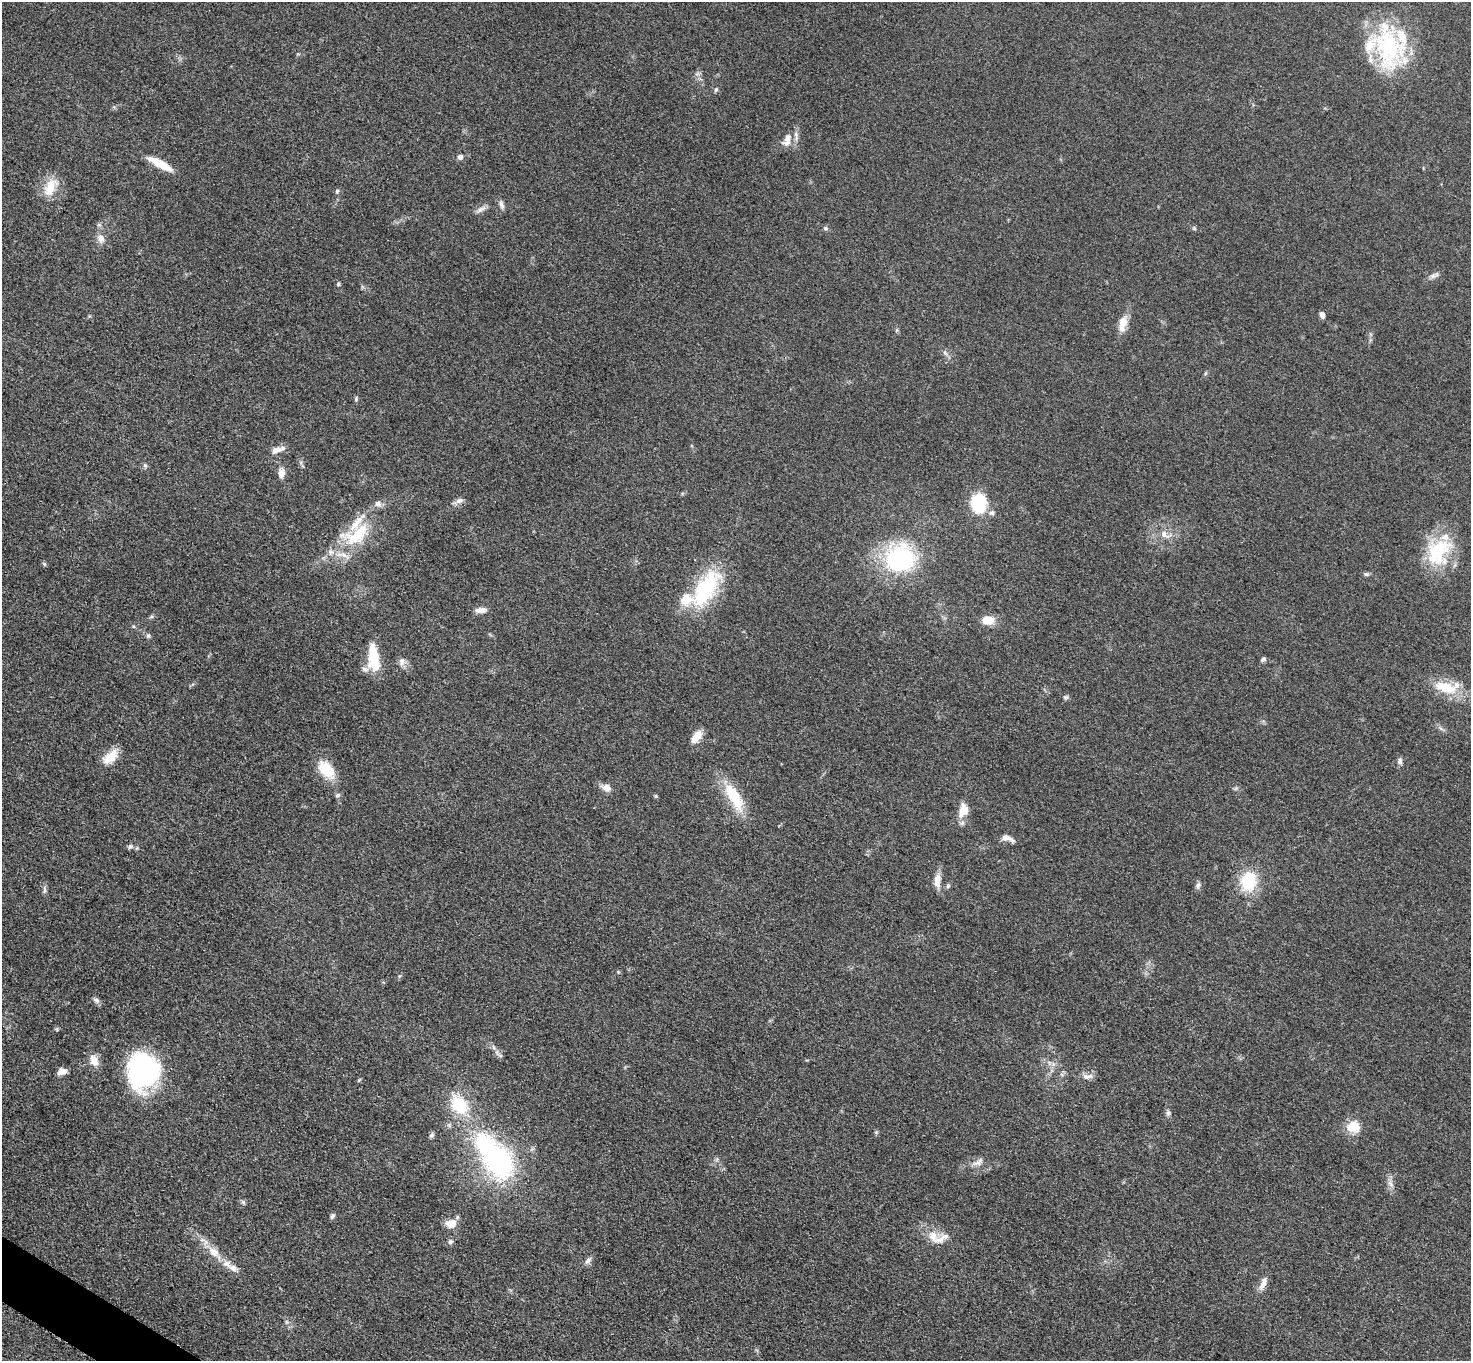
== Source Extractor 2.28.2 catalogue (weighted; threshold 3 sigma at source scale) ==
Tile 7 of 4 x 4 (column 3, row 2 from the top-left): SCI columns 2949-4417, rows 2880-4238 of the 5894 x 5897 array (HDU 1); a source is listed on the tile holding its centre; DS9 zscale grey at full resolution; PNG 1473 x 1363 px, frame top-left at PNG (2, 2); no overlay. Shown black and unused: <1% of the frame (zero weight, under 3 of 5 exposures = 1% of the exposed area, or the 3 px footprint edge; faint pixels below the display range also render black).
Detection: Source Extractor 2.28.2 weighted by HDU 2 'WHT'; one run over the whole footprint, this tile lists its part. Background 0.0479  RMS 0.0053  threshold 0.024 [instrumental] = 3 sigma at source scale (4.5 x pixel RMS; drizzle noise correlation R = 1.50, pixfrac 1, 0.05/0.05 arcsec/px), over >= 5 px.
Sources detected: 84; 1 inside a brighter object's white glare — not listed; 7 inside a brighter listed object's ellipse — not listed separately; the other 76 listed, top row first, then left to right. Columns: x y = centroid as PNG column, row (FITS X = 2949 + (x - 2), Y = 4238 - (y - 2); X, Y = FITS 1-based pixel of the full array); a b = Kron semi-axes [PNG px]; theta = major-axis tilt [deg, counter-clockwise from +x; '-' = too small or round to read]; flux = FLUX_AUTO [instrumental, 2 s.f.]
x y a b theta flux
1388 47 68 32 -80 57
716 90 6 5 - 0.79
787 140 19 10 70 5.1
460 157 7 7 - 1.6
160 164 27 7 -28 13
50 187 28 15 62 10
337 191 7 4 46 0.76
501 205 13 6 -75 1.9
481 209 15 5 32 2.4
825 228 7 5 -16 1
1194 228 5 5 - 0.68
101 238 12 9 -65 3.4
1433 276 12 5 15 1.9
338 284 5 4 - 0.72
1322 315 7 5 -70 1.9
1123 324 24 10 79 6.5
945 353 8 4 -45 1.2
356 399 7 4 66 0.84
276 450 17 8 18 3.7
145 466 6 5 - 1
281 473 13 8 88 3.5
460 501 11 7 12 2.3
979 503 17 14 89 26
378 504 9 8 - 2.4
991 513 8 6 7 1.6
1164 534 14 9 -40 4.1
356 535 47 24 26 30
1438 552 40 29 61 32
900 558 32 29 16 64
44 564 6 5 - 0.77
1366 574 7 5 18 0.96
706 589 53 23 59 44
481 610 13 6 6 3.7
988 620 13 9 2 7.5
148 635 6 6 - 1.2
374 658 28 11 -85 19
1263 659 7 5 33 1.1
402 661 13 7 -89 2.6
1445 687 34 14 -16 16
1066 697 7 5 0 1
696 737 18 10 54 5.7
110 757 22 11 40 8.1
1400 761 8 6 -86 1.6
326 769 22 14 -49 15
606 787 11 8 -18 4
338 795 8 5 17 1
734 797 36 13 -60 22
963 810 17 11 77 7.8
1007 838 16 6 -22 3.3
130 846 7 6 - 1.4
937 880 18 8 85 4.7
1248 881 28 21 81 20
948 886 6 5 - 0.97
1198 886 10 6 82 1.5
44 890 12 4 -90 1.4
96 1000 10 5 -34 1.6
94 1060 16 10 -66 5.2
62 1071 10 7 18 3.5
143 1072 33 29 -85 92
1087 1076 17 7 6 2.8
459 1105 25 17 -57 22
1168 1113 8 6 89 1.3
1353 1126 15 14 - 9.4
431 1135 7 5 44 1.2
499 1160 33 26 -60 88
978 1162 17 7 33 3
1390 1184 10 5 -51 1.9
243 1202 6 5 - 0.95
332 1216 7 5 60 1.1
451 1223 12 10 4 6
933 1235 17 11 -72 6.4
450 1242 7 6 - 1.3
214 1252 17 11 -38 6.6
588 1260 10 7 47 1.9
227 1263 12 9 -25 4.1
1263 1284 18 7 68 4